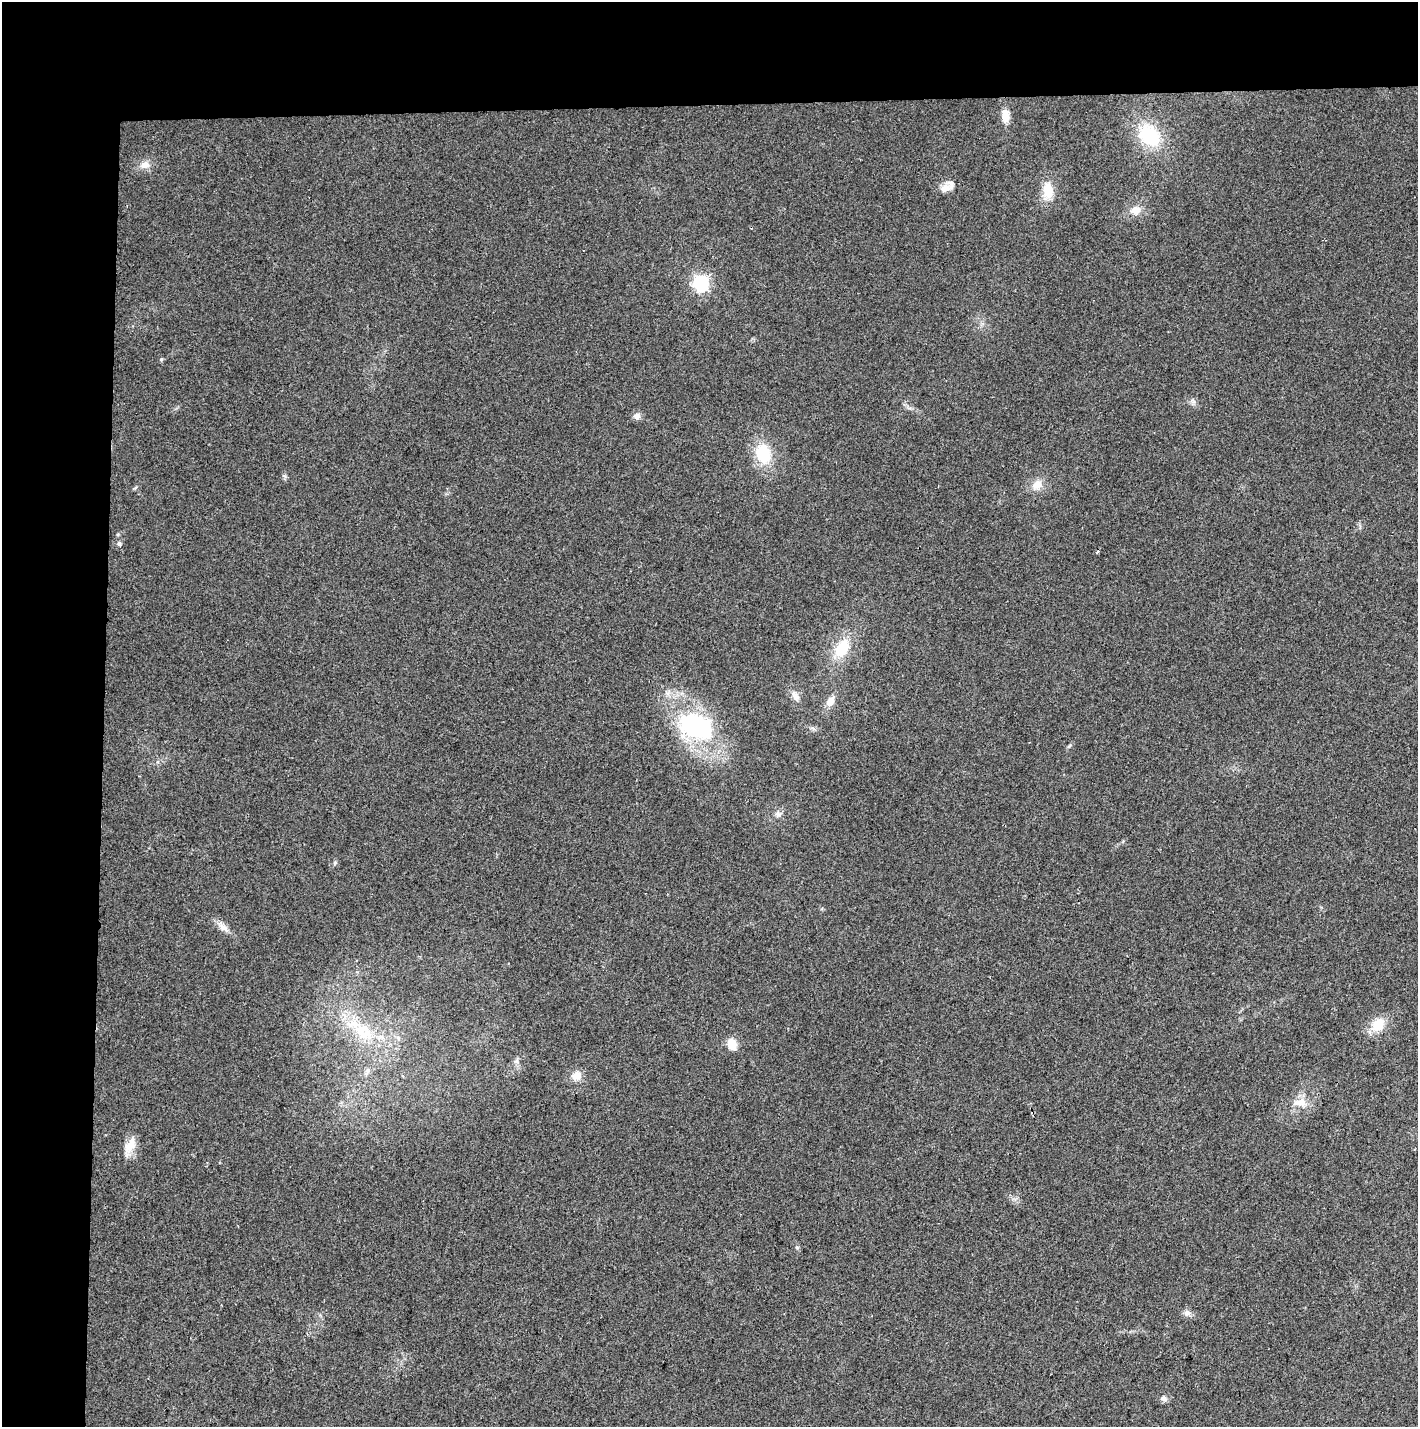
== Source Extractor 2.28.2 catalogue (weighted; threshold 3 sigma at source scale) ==
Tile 1 of 3 x 3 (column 1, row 1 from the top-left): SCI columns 7-1422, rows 2967-4391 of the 4255 x 4507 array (HDU 1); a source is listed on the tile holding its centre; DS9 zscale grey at full resolution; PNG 1420 x 1429 px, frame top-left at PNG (2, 2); no overlay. Shown black and unused: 14% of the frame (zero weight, under 2 of 3 exposures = <1% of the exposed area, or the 3 px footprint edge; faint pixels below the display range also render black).
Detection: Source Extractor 2.28.2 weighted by HDU 2 'WHT'; one run over the whole footprint, this tile lists its part. Background 0.0524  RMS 0.0071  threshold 0.0318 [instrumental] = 3 sigma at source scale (4.5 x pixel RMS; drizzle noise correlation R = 1.50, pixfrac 1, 0.0396/0.0396 arcsec/px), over >= 5 px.
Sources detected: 32; all 32 listed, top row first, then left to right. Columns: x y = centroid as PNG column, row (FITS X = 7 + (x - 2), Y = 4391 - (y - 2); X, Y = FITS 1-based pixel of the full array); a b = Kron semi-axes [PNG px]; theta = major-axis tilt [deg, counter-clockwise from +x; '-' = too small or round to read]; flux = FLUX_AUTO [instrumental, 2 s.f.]
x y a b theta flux
1005 116 14 9 -87 7.2
1150 135 22 17 -49 43
145 165 14 10 8 5.7
946 188 18 9 11 6.6
1048 191 17 10 -82 16
1135 210 12 11 - 7.6
701 283 7 6 - 200
161 359 5 4 - 0.93
637 416 10 8 7 3.3
763 454 22 16 -73 28
1037 485 15 11 43 8
119 544 6 6 - 1.7
1097 552 6 3 53 0.78
842 648 23 15 62 23
795 696 14 7 -58 4.1
830 701 13 9 58 5.9
696 726 41 26 -20 92
813 728 7 4 -20 1.4
778 814 9 8 - 2.8
335 862 6 4 46 1.1
223 927 21 8 -44 5.6
1378 1025 17 14 45 15
361 1032 29 12 -48 21
732 1044 5 5 - 40
516 1061 8 6 72 2.1
367 1071 7 7 - 2.2
403 1076 4 3 - 0.72
576 1076 13 11 26 6.8
1300 1103 20 11 5 9.3
130 1145 24 11 65 9.7
1187 1313 10 8 8 3.2
1164 1399 10 7 -14 2.6
Unlisted compact peaks at least as high as the median listed source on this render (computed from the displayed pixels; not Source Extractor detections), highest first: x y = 797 1247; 285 476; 1069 746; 1194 402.